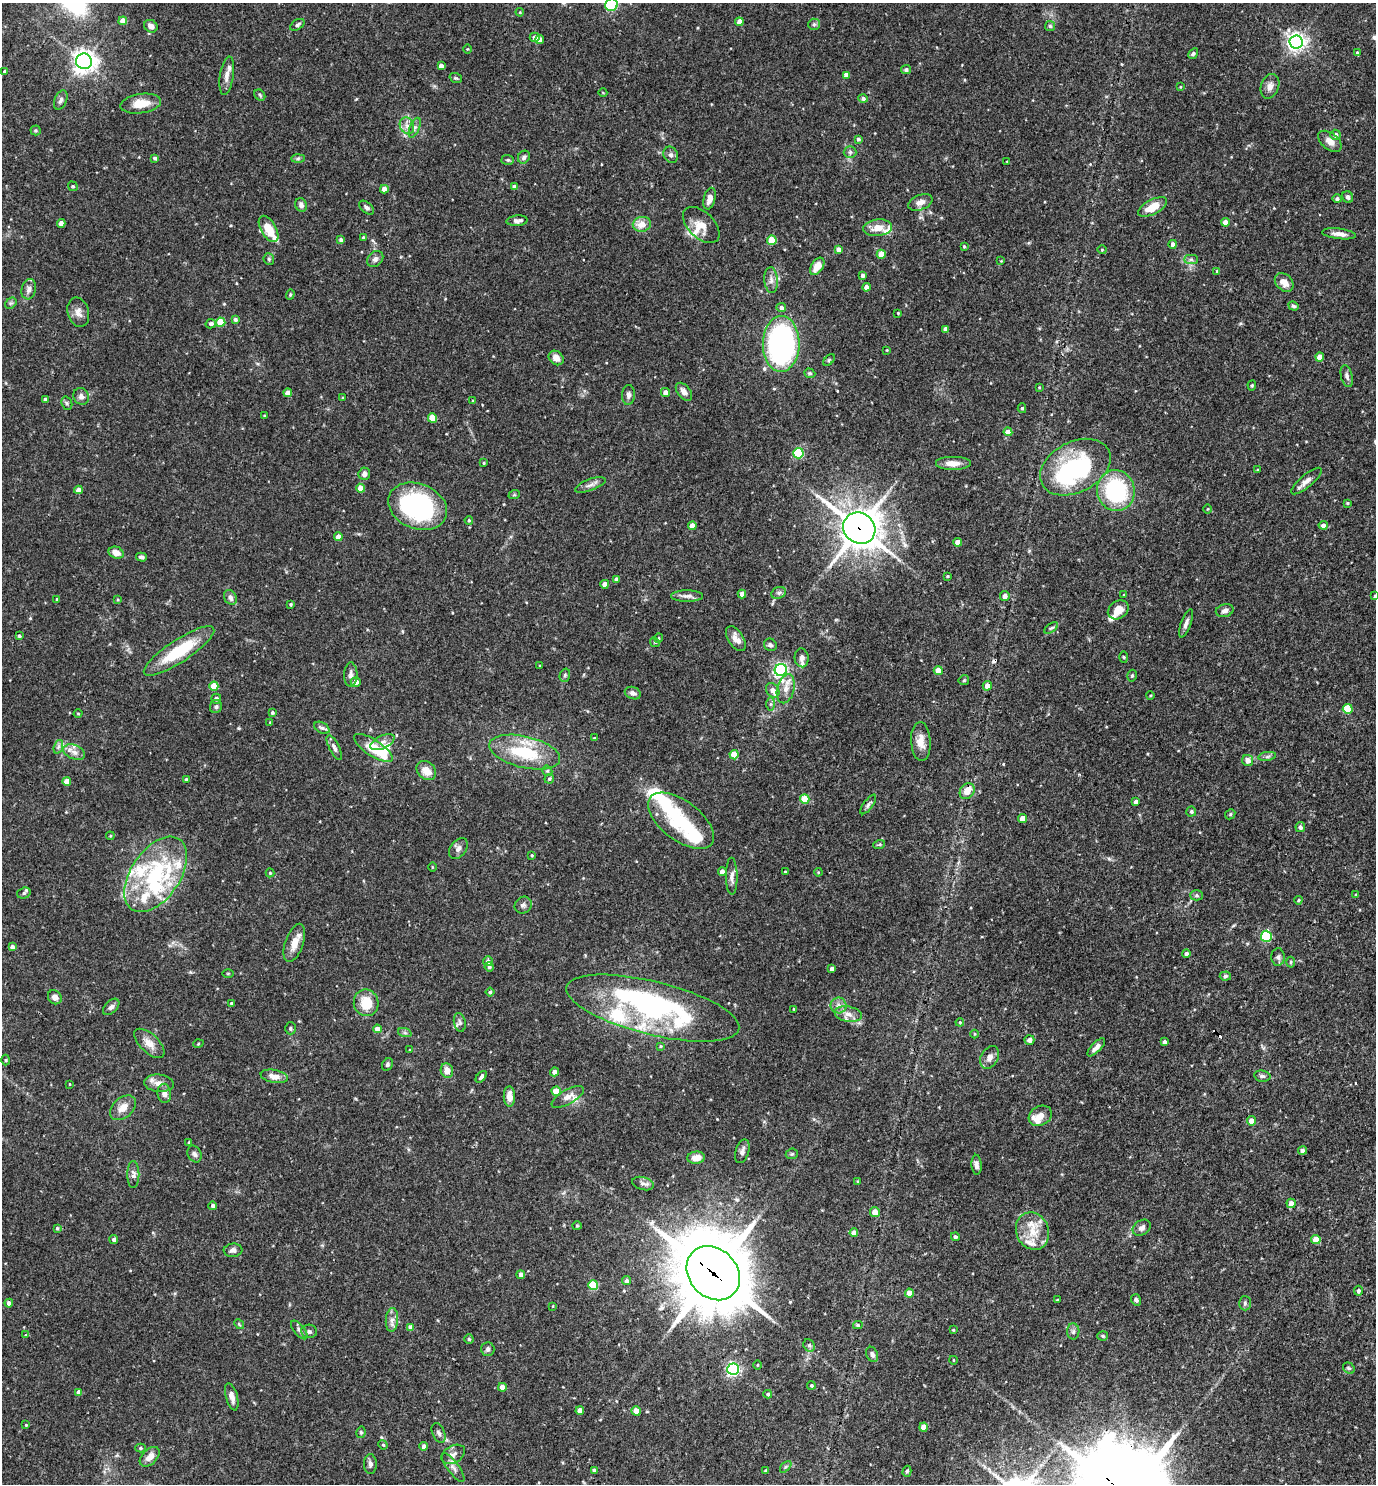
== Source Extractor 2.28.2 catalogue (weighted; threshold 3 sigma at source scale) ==
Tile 6 of 4 x 4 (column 2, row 2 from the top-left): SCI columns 1523-2896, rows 2967-4448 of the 5936 x 5931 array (HDU 1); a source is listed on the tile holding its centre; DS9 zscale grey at full resolution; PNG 1378 x 1486 px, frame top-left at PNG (2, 3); each listed source drawn as its Kron ellipse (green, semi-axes under 4 px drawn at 4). Shown black and unused: <1% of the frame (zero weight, under 3 of 4 exposures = <1% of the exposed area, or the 3 px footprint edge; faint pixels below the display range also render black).
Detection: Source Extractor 2.28.2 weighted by HDU 2 'WHT'; one run over the whole footprint, this tile lists its part. Background 0.0709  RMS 0.0035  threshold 0.0156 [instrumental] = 3 sigma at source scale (4.5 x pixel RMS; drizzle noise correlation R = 1.50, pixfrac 1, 0.05/0.05 arcsec/px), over >= 5 px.
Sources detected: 374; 4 inside a brighter object's white glare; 3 cosmic-ray / hot-pixel residue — neither listed nor drawn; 23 inside a brighter listed object's ellipse — not listed separately; the other 344 listed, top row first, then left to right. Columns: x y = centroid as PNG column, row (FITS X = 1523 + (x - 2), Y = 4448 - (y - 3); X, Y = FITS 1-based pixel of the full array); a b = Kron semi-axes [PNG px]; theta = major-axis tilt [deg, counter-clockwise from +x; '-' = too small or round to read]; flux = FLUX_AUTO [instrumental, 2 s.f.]
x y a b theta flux
611 5 6 6 - 23
520 12 4 3 - 0.29
123 21 4 4 - 3.4
739 22 4 4 - 2.7
814 24 6 5 - 0.64
297 25 8 5 34 0.91
151 26 7 6 - 2
1050 26 5 5 - 0.62
535 37 5 4 - 1.5
540 40 4 4 - 2.6
1296 42 6 6 - 160
467 49 5 3 - 0.29
1357 53 3 3 - 0.65
1193 54 6 4 58 0.6
84 61 8 8 - 240
441 66 4 4 - 1.7
906 69 5 4 - 0.84
5 71 4 4 - 0.74
846 75 4 4 - 1.9
227 76 19 6 81 2.3
456 78 6 4 -19 0.52
1270 86 13 9 69 2.1
1180 87 3 3 - 0.29
603 93 4 3 - 0.25
260 95 6 5 - 0.58
863 98 5 4 - 0.8
61 100 10 6 68 1.2
141 104 20 9 8 5.9
407 126 9 7 -64 1.8
415 128 10 5 67 1
35 130 5 5 - 0.57
1335 135 5 5 - 1.8
858 139 4 3 - 0.61
1330 141 13 8 -39 2.7
850 152 6 6 - 0.84
671 155 8 7 - 1
524 157 7 5 56 1.1
155 158 4 3 - 0.79
298 159 7 4 1 0.63
508 160 6 5 - 0.54
1007 161 3 2 - 0.2
73 186 5 4 - 0.43
514 187 4 4 - 1.6
384 189 4 4 - 2.4
1348 197 6 5 - 1.1
710 199 11 6 77 2.8
1337 199 4 4 - 1
920 202 13 7 22 2.1
301 205 7 5 -66 1.3
1153 207 16 7 28 5.4
367 208 8 5 -42 0.97
517 221 10 5 4 1.2
1225 222 4 4 - 2.9
61 223 4 4 - 2.3
642 224 9 7 9 3.9
701 225 22 13 -44 4.4
878 228 14 8 6 4.1
268 229 14 7 -59 6.8
1339 234 17 5 -7 2.4
363 238 4 4 - 0.52
341 240 4 4 - 0.96
772 240 5 4 - 10
1173 244 4 4 - 1.4
964 246 4 3 - 0.43
839 250 4 4 - 2.7
1102 250 4 4 - 0.37
881 254 4 4 - 5
269 259 6 5 - 0.63
375 259 9 7 45 1.3
1191 259 7 4 0 0.76
1001 261 3 3 - 0.24
817 266 9 6 56 4.4
1217 271 4 4 - 0.48
863 275 4 4 - 0.94
771 280 13 6 -86 1.8
1284 282 11 8 -44 3.3
866 287 4 4 - 2.5
29 289 10 7 75 1.5
290 294 5 4 - 0.48
11 303 6 5 - 0.64
1293 306 5 4 - 0.62
781 307 5 4 - 1.2
78 312 15 10 -74 2.5
898 313 4 3 - 0.3
235 319 4 4 - 0.76
221 322 5 4 - 8.8
211 324 5 4 - 0.99
946 329 4 4 - 2
781 344 28 18 89 72
887 350 2 2 - 0.26
1320 357 4 4 - 3.7
556 358 8 6 -40 2.4
829 360 7 4 45 0.49
810 373 6 4 -20 0.51
1347 376 11 5 -75 1.2
1252 385 5 4 - 0.46
1039 387 4 3 - 0.33
665 392 4 4 - 1.7
684 392 10 6 -51 1.9
288 393 4 4 - 2.1
628 395 10 6 86 1.3
81 396 9 7 -56 1.6
343 398 4 3 - 0.34
45 399 4 3 - 1.1
473 401 3 3 - 0.36
67 403 7 5 -69 0.65
1022 408 5 4 - 0.49
264 416 4 3 - 0.28
432 418 5 4 - 7.5
1008 432 4 4 - 3.3
798 453 5 5 - 27
484 463 4 3 - 0.31
953 463 18 7 0 3.2
1075 467 37 25 28 44
1257 470 4 3 - 0.31
364 474 6 5 - 1.4
1306 481 19 6 40 2.3
590 485 16 5 20 1.6
360 488 4 4 - 3.2
78 490 4 4 - 2.1
1116 491 20 19 - 34
514 495 6 3 18 0.39
1347 503 3 3 - 0.35
418 506 30 22 -22 58
1208 509 5 3 - 0.27
469 520 4 3 - 0.49
1323 525 4 4 - 1.4
692 526 4 4 - 2.6
859 528 17 15 -38 690
338 537 4 4 - 3
958 542 4 4 - 2.9
116 553 8 6 -20 2.6
141 557 5 4 - 0.98
947 576 3 2 - 0.33
616 579 4 3 - 1
605 584 4 4 - 2.7
779 593 7 5 21 0.91
742 594 4 4 - 2.5
1124 595 4 3 - 0.25
687 596 16 5 0 1.6
1005 596 5 5 - 2
1375 596 3 3 - 0.41
230 597 7 6 - 1.4
57 599 3 3 - 0.3
118 600 3 3 - 0.34
291 604 4 4 - 0.46
1118 610 11 8 34 3.5
1225 611 9 6 16 1.4
1186 623 15 5 69 1.5
1051 628 8 4 35 0.59
19 636 4 3 - 0.58
659 638 4 4 - 0.39
736 639 14 7 -57 2.5
655 642 5 4 - 0.41
770 645 7 6 - 1
179 651 41 11 33 18
1124 657 6 3 -88 0.35
802 658 9 7 -87 1.4
540 666 3 2 - 0.26
781 670 6 6 - 59
938 671 4 4 - 4.4
351 675 12 6 88 1.4
565 675 7 5 75 0.66
1132 676 6 4 73 0.55
964 680 5 5 - 0.51
356 682 5 5 - 2.2
214 686 4 4 - 6.2
987 686 5 4 - 2
786 689 15 8 76 3
773 690 8 6 -55 2.3
633 693 8 6 -21 1.3
1150 696 4 3 - 0.29
216 699 5 5 - 1
770 704 6 4 90 0.64
216 707 6 6 - 0.84
1348 709 5 5 - 12
272 712 4 4 - 0.6
78 714 4 3 - 0.29
270 722 3 3 - 0.24
322 728 8 5 -28 0.91
594 738 4 3 - 0.32
921 741 19 10 -87 3.9
382 742 13 6 25 1.8
58 747 7 4 71 0.8
334 748 14 5 -63 1.3
373 748 22 8 -33 12
74 752 11 7 -23 1.9
525 752 36 15 -13 19
734 755 4 4 - 7
1267 756 9 4 9 0.83
1248 760 6 5 - 2.3
426 771 11 8 -43 4
547 771 5 5 - 0.52
549 779 5 4 - 0.53
186 780 4 4 - 0.65
67 781 4 4 - 3.3
967 791 8 7 - 3.7
805 799 5 4 - 9.8
1136 802 4 4 - 1.7
868 804 11 4 54 1
1191 811 5 5 - 0.66
1230 814 5 4 - 0.49
1023 818 4 4 - 4.6
681 821 38 19 -37 23
1300 827 5 4 - 0.97
110 836 4 3 - 0.34
879 845 6 4 20 0.43
458 848 12 8 53 1.6
532 855 3 3 - 0.4
432 867 5 3 - 0.28
722 872 4 4 - 2
785 872 3 3 - 0.39
818 872 4 3 - 0.3
270 873 4 4 - 0.38
156 874 42 24 56 32
732 876 18 6 -89 1.9
24 893 7 5 18 0.88
1196 895 6 5 - 0.74
1356 895 4 3 - 0.65
1298 900 4 3 - 0.42
523 905 9 8 - 1.2
1266 936 5 5 - 31
294 943 20 9 70 4.3
12 947 4 4 - 1.1
1186 954 4 4 - 0.99
1278 957 9 6 89 0.99
488 961 5 4 - 1.5
1290 962 5 3 - 0.39
489 967 4 4 - 0.79
832 968 4 3 - 1.3
228 973 5 3 - 0.32
1225 976 6 4 4 0.66
490 992 4 4 - 0.55
55 997 7 6 - 1.9
231 1003 3 3 - 0.31
366 1003 13 12 - 8.3
838 1005 8 8 - 1.6
111 1007 10 6 45 1.1
653 1008 89 26 -14 63
793 1009 3 2 - 0.22
848 1014 14 7 -10 2.6
460 1022 9 6 -79 1.1
960 1022 4 3 - 0.3
290 1028 6 5 - 0.62
377 1029 4 4 - 2.7
405 1033 7 4 -18 0.68
974 1034 4 3 - 0.28
1029 1040 5 4 - 1.3
1164 1042 4 3 - 1.1
149 1043 19 9 -43 3.6
198 1044 5 3 - 0.3
661 1046 4 4 - 0.36
1096 1047 11 4 46 1.8
410 1050 3 3 - 0.27
989 1057 12 8 61 2.1
6 1060 5 3 - 0.36
388 1064 7 5 60 0.68
447 1070 7 6 - 3.3
554 1072 4 4 - 2
274 1076 14 6 -10 3
1262 1076 8 5 -9 0.85
481 1077 7 4 49 0.97
159 1083 15 8 -6 2.7
70 1084 3 2 - 0.24
556 1091 5 4 - 5.8
164 1093 9 7 -82 1.9
509 1096 10 5 -88 2.9
568 1097 18 7 29 2.7
123 1108 15 10 40 3.5
1040 1116 12 9 28 2.6
1251 1121 4 4 - 2.5
189 1142 4 3 - 0.29
1302 1150 4 4 - 1.3
742 1151 12 6 73 1.5
195 1154 9 6 -64 1.1
792 1154 6 5 - 0.57
696 1158 8 6 6 3.5
977 1165 10 5 -86 1.3
133 1175 13 6 -90 1.4
858 1181 4 3 - 0.31
643 1183 11 6 -14 1.3
1291 1203 5 4 - 2.5
213 1206 4 4 - 0.87
875 1212 5 4 - 3.6
577 1226 5 4 - 0.38
57 1228 4 3 - 0.43
1142 1228 10 7 34 1.5
1032 1231 19 16 -66 7.3
854 1233 4 4 - 2.7
955 1237 4 4 - 0.74
114 1239 4 4 - 1
1316 1239 4 4 - 4.2
233 1250 9 6 4 1.4
713 1273 29 24 -47 2900
521 1275 4 4 - 1.3
626 1281 4 4 - 0.97
593 1285 5 5 - 14
1358 1291 5 4 - 0.92
909 1293 4 4 - 3.8
1057 1300 4 3 - 0.31
1136 1300 6 5 - 0.75
9 1303 4 4 - 1.2
1245 1303 7 6 - 0.79
553 1306 4 2 - 0.24
392 1320 12 6 86 1.8
239 1324 5 4 - 0.45
858 1325 4 4 - 0.52
411 1327 4 4 - 2.6
299 1330 11 5 -51 1.1
953 1330 3 3 - 0.32
309 1331 8 7 - 1
1073 1331 8 6 88 0.97
26 1335 4 3 - 0.32
1103 1336 5 4 - 0.48
469 1339 4 4 - 0.5
809 1345 6 5 - 0.86
488 1349 7 6 - 0.97
872 1354 8 5 -67 1.1
953 1360 4 3 - 0.23
757 1365 4 3 - 0.28
1349 1368 6 5 - 0.55
733 1369 6 5 - 77
811 1385 4 4 - 0.59
502 1387 4 4 - 2.5
79 1392 4 4 - 1.8
768 1394 4 3 - 0.59
232 1397 14 6 -74 2.1
580 1410 4 4 - 2
636 1411 4 4 - 5
26 1425 3 3 - 0.33
924 1427 4 4 - 3.6
361 1432 6 4 78 0.55
439 1433 10 6 -66 1.1
383 1445 5 4 - 0.45
424 1446 4 4 - 1.4
140 1448 5 4 - 0.62
453 1454 13 8 30 2
150 1457 12 7 45 2.6
370 1464 10 6 -90 1.1
786 1467 7 4 47 0.6
453 1468 17 5 -54 1.8
594 1470 3 3 - 0.75
765 1471 4 3 - 0.42
907 1471 5 4 - 0.56
Overlapping masked pixels (flux is a lower limit): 2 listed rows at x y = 859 528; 713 1273
Isophote crosses this tile's border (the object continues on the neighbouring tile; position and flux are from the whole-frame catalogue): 2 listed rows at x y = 611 5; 1375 596